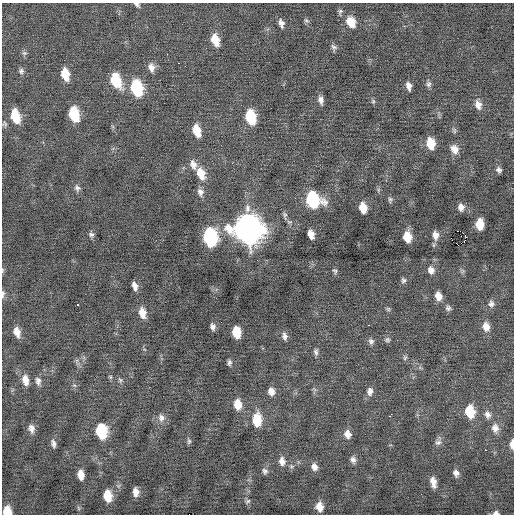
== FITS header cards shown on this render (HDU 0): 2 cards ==
NAXIS1  =                  512 / Axis length
NAXIS2  =                  512 / Axis length

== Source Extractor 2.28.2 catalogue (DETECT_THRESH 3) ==
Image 512 x 512 px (HDU 0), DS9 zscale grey, 1 PNG px = 1 image px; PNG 516 x 516 px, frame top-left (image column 1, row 512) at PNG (2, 3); no overlay
Background -0.0468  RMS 0.8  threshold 2.41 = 3 sigma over >= 5 px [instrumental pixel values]
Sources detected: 110; all 110 listed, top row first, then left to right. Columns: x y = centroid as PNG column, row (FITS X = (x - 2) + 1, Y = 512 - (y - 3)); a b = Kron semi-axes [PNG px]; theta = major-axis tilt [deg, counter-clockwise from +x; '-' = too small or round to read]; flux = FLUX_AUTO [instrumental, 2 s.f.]
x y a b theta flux
137 5 7 4 -33 130
340 12 9 5 81 110
306 20 8 5 -39 100
351 22 12 9 -62 740
281 23 8 5 -75 240
215 40 11 7 -73 860
334 47 9 6 -50 150
24 53 7 6 - 120
167 54 3 2 - 52
178 63 2 2 - 71
151 67 11 8 -77 360
21 71 8 6 80 150
65 74 11 7 -77 1100
116 80 13 8 -68 2300
429 84 8 6 87 140
409 86 8 5 -78 270
136 88 12 8 -75 4000
321 100 10 6 -78 250
373 101 7 5 -69 89
478 105 11 7 -74 370
74 114 11 7 -77 2600
15 116 12 7 -75 1400
250 117 11 7 -77 2400
5 124 7 6 - 110
197 130 11 7 -72 1000
454 130 8 5 -72 100
431 143 10 7 -80 1000
454 149 10 8 -60 440
193 164 12 8 -73 370
499 170 6 5 - 160
201 173 14 8 -71 860
206 177 3 2 - 220
77 188 8 7 - 170
378 190 6 4 73 82
200 192 10 8 -78 270
313 199 12 10 -50 5100
390 199 7 5 76 100
461 207 8 6 -84 280
247 208 12 7 88 310
363 208 9 6 -77 750
285 215 10 5 -86 130
480 224 9 6 -87 960
248 229 14 12 -64 64000
459 231 4 2 - 2600
91 234 8 6 -3 150
311 234 8 5 -74 460
435 235 10 7 -78 360
465 235 3 2 - 220
210 237 12 9 -79 7000
407 237 9 6 -84 940
458 245 2 2 - 4100
2 270 6 4 -90 63
431 270 9 8 - 300
335 271 7 5 -50 100
403 280 7 6 - 130
135 286 8 5 -72 290
3 294 9 4 87 140
438 296 8 6 -73 530
78 304 3 3 - 73
491 304 9 8 - 210
448 308 6 6 - 150
388 309 6 6 - 83
142 313 11 7 -76 620
369 325 3 2 - 91
486 326 10 8 -78 480
213 327 7 5 -79 190
17 332 10 6 -75 490
237 332 9 6 -81 1300
284 336 10 6 -79 210
387 340 7 6 - 120
371 341 8 7 - 170
316 352 9 5 -86 150
405 357 7 5 74 100
229 362 7 5 90 130
110 377 6 5 - 78
25 380 12 7 -79 490
120 380 7 6 - 120
38 381 10 7 -85 240
74 385 6 3 -18 73
271 391 8 7 - 350
370 391 11 7 84 270
237 404 10 7 -82 790
470 411 11 8 -81 1500
391 415 4 2 - 200
487 415 10 8 -68 270
161 418 11 9 -87 300
257 420 11 8 90 1600
495 428 12 9 -81 400
31 429 10 7 -79 300
101 431 11 8 -80 3200
347 434 9 8 - 390
189 441 8 5 -88 110
438 442 9 8 - 190
53 444 10 5 -77 190
512 444 9 4 89 400
485 450 2 2 - 270
353 460 8 6 -74 210
282 461 10 7 -83 350
314 467 9 7 -61 290
265 471 8 6 -68 160
456 473 7 6 - 230
81 475 8 5 -83 570
433 482 10 5 -78 420
136 492 7 5 -84 370
107 496 9 7 -85 1100
248 501 8 5 39 100
319 507 9 7 -78 520
78 508 6 4 -71 70
7 511 7 7 - 1000
496 513 7 5 -1 150
At the frame edge (FLAGS 8, measured only in part): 6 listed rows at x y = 137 5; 2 270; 3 294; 512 444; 7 511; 496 513